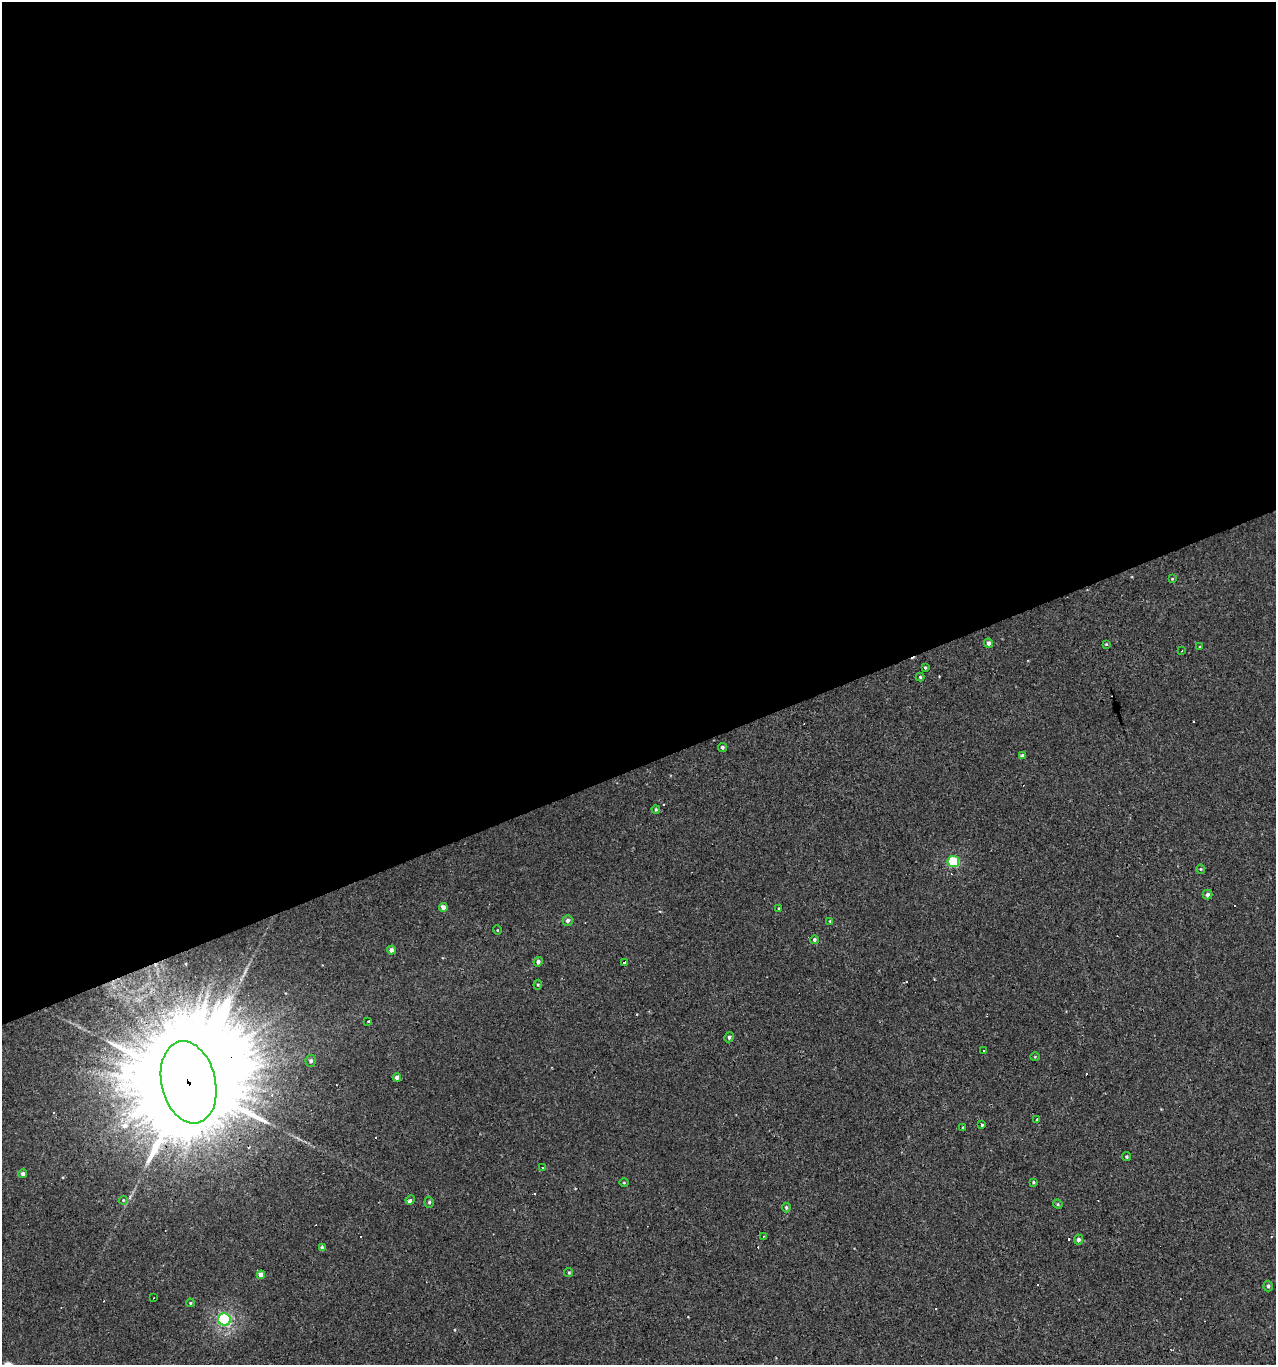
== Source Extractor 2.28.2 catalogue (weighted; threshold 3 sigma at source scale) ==
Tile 2 of 4 x 4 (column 2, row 1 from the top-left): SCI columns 1396-2669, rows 4090-5452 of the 5286 x 5452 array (HDU 1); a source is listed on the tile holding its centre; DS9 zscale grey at full resolution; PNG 1278 x 1367 px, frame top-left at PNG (2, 2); each listed source drawn as its Kron ellipse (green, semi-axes under 4 px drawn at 4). Shown black and unused: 56% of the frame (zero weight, under 3 of 4 exposures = <1% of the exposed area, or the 3 px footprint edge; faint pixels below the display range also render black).
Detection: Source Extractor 2.28.2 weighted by HDU 2 'WHT'; one run over the whole footprint, this tile lists its part. Background 0.00134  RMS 0.003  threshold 0.0136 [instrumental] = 3 sigma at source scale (4.5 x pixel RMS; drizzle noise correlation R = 1.50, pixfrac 1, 0.0396/0.0396 arcsec/px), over >= 5 px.
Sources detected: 76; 24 cosmic-ray / hot-pixel residue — neither listed nor drawn; the other 52 listed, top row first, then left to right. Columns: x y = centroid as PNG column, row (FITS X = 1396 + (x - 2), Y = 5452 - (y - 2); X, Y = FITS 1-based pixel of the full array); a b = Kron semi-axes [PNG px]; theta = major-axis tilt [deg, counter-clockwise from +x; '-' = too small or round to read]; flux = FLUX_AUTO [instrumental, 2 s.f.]
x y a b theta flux
1172 579 3 3 - 0.27
989 643 4 4 - 1.3
1106 644 4 3 - 0.31
1200 647 4 2 - 0.24
1182 651 3 3 - 0.2
925 668 4 3 - 0.44
920 677 4 4 - 0.39
722 747 4 4 - 0.66
1022 756 4 4 - 1.5
656 809 4 3 - 0.44
953 862 5 5 - 21
1201 869 5 4 - 0.34
1207 894 5 5 - 0.92
443 907 4 4 - 1.9
779 908 4 3 - 0.3
568 920 5 5 - 1.1
830 921 4 4 - 0.29
497 930 5 3 - 0.22
814 940 4 4 - 0.55
391 950 4 4 - 1.2
538 962 5 4 - 0.94
625 962 3 3 - 0.65
538 985 5 4 - 0.39
368 1021 3 3 - 1.7
729 1037 5 4 - 0.6
983 1051 2 2 - 0.26
1035 1057 4 4 - 0.29
311 1061 6 5 - 0.84
397 1077 4 4 - 1.4
189 1082 42 27 -77 23000
1037 1119 3 2 - 0.52
982 1124 3 3 - 3.5
963 1128 3 3 - 0.49
1127 1157 4 4 - 0.46
543 1168 3 3 - 2.2
23 1174 4 4 - 1.1
1033 1182 4 3 - 0.37
624 1183 4 4 - 0.33
123 1200 4 4 - 0.31
410 1200 5 3 - 2.6
429 1202 5 4 - 0.54
1058 1204 5 4 - 0.37
786 1208 5 4 - 0.54
764 1236 3 2 - 0.21
1078 1240 5 4 - 1.1
322 1248 4 3 - 1.1
569 1273 4 4 - 0.44
261 1275 4 4 - 2.3
1268 1286 5 4 - 0.68
154 1298 2 2 - 0.27
190 1303 4 3 - 0.36
225 1320 6 6 - 45
Overlapping masked pixels (flux is a lower limit): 1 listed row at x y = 189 1082